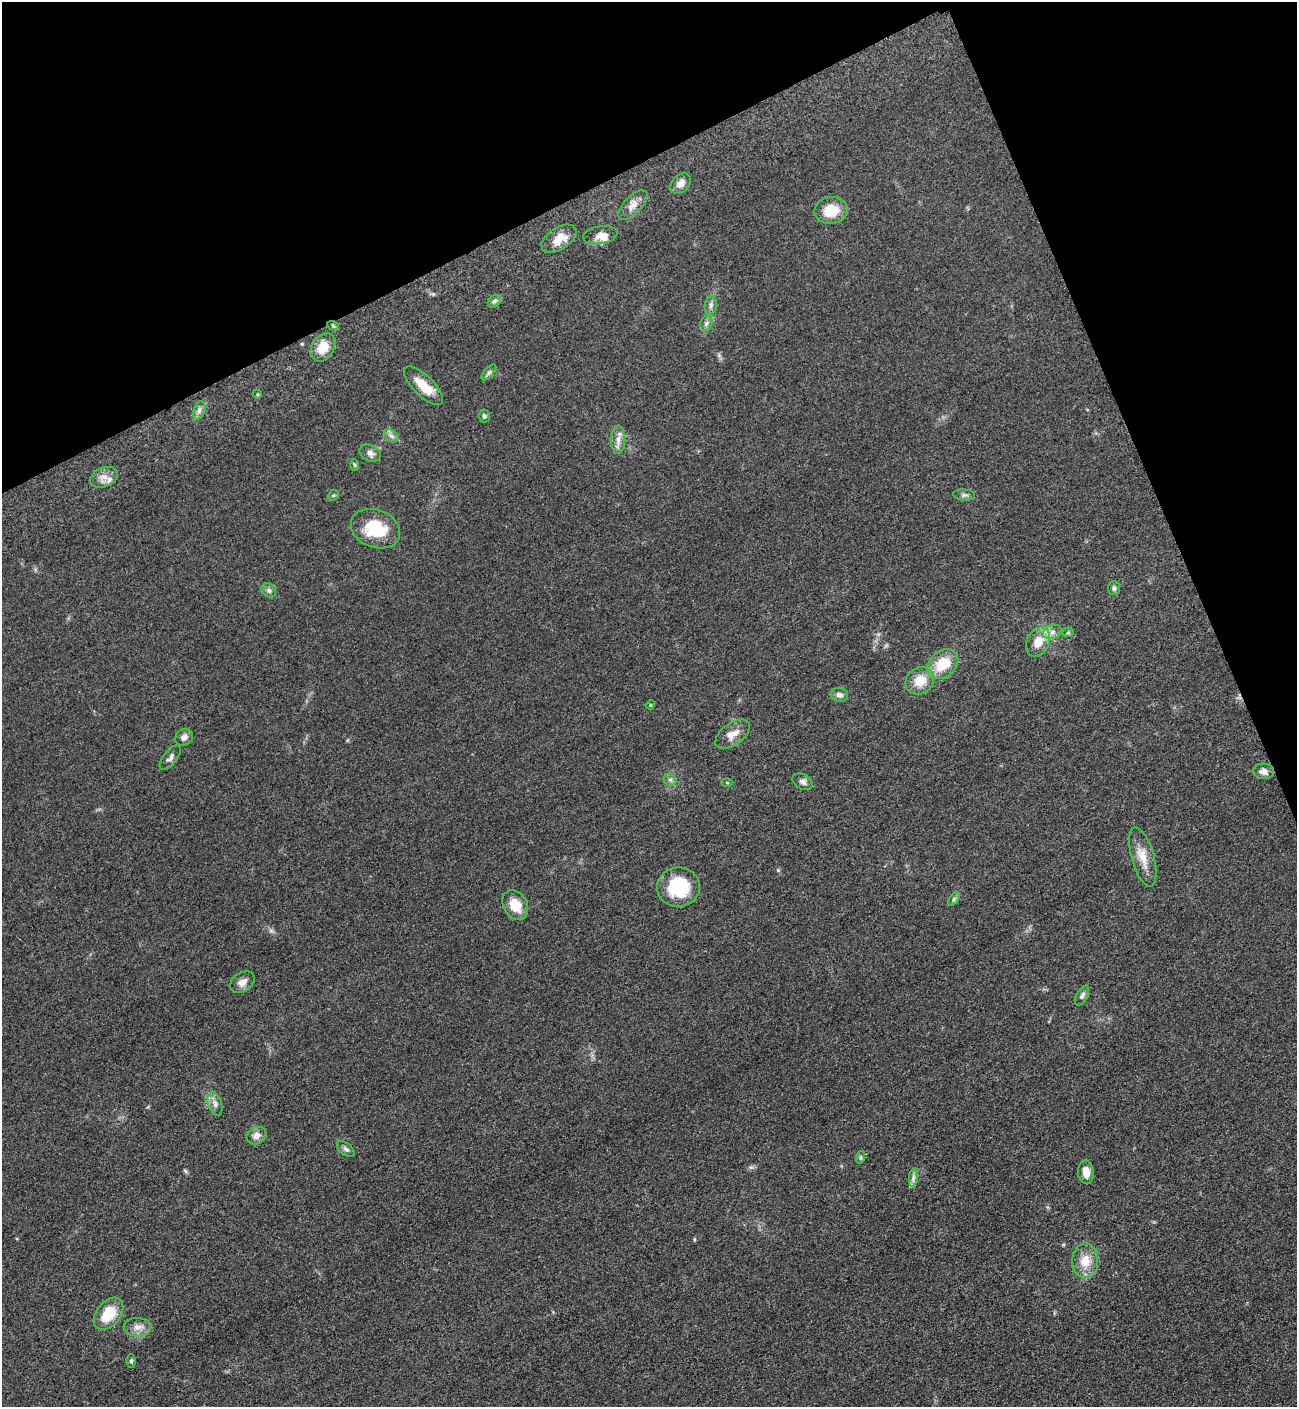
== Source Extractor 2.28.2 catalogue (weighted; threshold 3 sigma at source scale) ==
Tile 3 of 4 x 4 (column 3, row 1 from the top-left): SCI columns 2889-4183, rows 4281-5685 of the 5669 x 5702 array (HDU 1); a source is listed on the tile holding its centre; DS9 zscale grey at full resolution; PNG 1299 x 1409 px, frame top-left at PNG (2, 2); each listed source drawn as its Kron ellipse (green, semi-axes under 4 px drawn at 4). Shown black and unused: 21% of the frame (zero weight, under 3 of 5 exposures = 4% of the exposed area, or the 3 px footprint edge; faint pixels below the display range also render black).
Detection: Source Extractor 2.28.2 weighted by HDU 2 'WHT'; one run over the whole footprint, this tile lists its part. Background 0.0527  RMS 0.0062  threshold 0.0278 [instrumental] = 3 sigma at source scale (4.5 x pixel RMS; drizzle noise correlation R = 1.50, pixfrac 1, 0.05/0.05 arcsec/px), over >= 5 px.
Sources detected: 56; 1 inside a brighter listed object's ellipse — not listed separately; the other 55 listed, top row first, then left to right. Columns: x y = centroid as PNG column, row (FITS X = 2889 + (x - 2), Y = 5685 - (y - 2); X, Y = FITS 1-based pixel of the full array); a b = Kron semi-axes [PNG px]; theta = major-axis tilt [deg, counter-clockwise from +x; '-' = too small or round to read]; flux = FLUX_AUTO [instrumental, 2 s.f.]
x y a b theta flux
680 184 12 8 45 4.2
633 205 19 8 46 4.9
831 210 17 13 10 14
600 235 17 8 9 4.8
559 239 19 11 33 9.1
494 301 7 5 45 1.4
711 305 9 6 81 2.1
706 323 8 6 70 1.7
333 326 6 4 -20 0.96
323 347 15 11 57 11
489 372 10 4 48 1.5
423 386 25 10 -44 13
257 394 4 3 - 0.56
199 410 9 5 71 2.1
484 416 6 5 - 1.3
391 436 8 5 -31 2
618 440 14 7 89 4
370 453 11 8 -26 2.9
355 465 6 4 -87 0.76
104 477 14 9 22 5.1
333 495 6 5 - 0.96
964 495 11 5 -3 1.8
376 529 25 18 -21 26
1114 588 7 6 - 1.5
269 590 8 6 -45 1.8
1052 632 9 7 17 3
1068 632 5 5 - 0.83
1038 642 15 11 64 9.6
943 664 17 13 41 17
920 681 15 13 37 11
839 695 9 6 -8 2.3
650 705 5 3 - 0.55
733 734 20 11 36 6.4
184 737 9 8 - 2.7
170 758 15 6 52 2.4
1263 771 11 7 -5 3.7
670 780 7 5 -41 1.4
803 782 11 7 -29 2.4
727 783 5 3 - 0.56
1143 857 30 11 -74 10
678 887 21 19 5 30
954 899 8 4 54 1.3
515 905 16 11 -61 12
242 982 13 9 34 4.1
1082 996 11 5 61 1.8
215 1104 12 6 -72 2.8
256 1136 10 8 29 3.9
346 1149 10 5 -39 1.8
861 1157 6 4 72 0.96
1086 1172 12 8 -87 6.2
913 1177 9 4 81 2
1085 1261 17 13 88 11
108 1314 18 12 51 19
137 1327 14 9 -1 4.5
131 1361 6 5 - 1.1